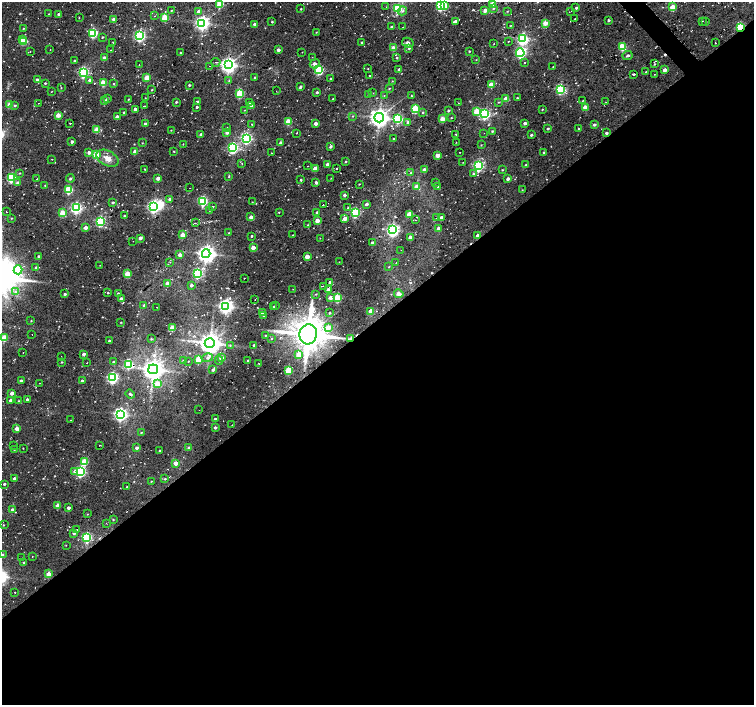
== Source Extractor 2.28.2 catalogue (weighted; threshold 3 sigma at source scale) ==
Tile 15 of 4 x 4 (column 3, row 4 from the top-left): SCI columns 3012-4514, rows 224-1628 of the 6037 x 5999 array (HDU 1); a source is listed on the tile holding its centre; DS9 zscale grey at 2 x 2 block average (1 PNG px = mean of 2 x 2 image px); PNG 756 x 707 px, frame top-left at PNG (2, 2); each listed source drawn as its Kron ellipse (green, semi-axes under 4 px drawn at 4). Shown black and unused: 55% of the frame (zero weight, under 2 of 3 exposures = <1% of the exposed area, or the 3 px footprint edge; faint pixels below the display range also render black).
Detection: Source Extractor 2.28.2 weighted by HDU 2 'WHT'; one run over the whole footprint, this tile lists its part. Background 0.0536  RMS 0.0087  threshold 0.0391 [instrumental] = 3 sigma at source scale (4.5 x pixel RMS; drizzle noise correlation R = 1.50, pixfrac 1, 0.0396/0.0396 arcsec/px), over >= 5 px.
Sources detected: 400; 2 inside a brighter object's white glare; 11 cosmic-ray / hot-pixel residue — neither listed nor drawn; the other 387 listed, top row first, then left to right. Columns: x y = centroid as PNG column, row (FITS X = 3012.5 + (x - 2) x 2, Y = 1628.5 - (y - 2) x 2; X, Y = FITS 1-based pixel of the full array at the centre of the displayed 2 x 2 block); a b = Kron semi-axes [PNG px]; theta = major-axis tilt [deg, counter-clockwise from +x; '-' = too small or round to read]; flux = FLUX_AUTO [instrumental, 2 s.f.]
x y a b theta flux
493 3 3 3 - 21
220 4 3 3 - 79
440 6 3 3 - 160
445 6 3 3 - 53
386 7 2 2 - 1.9
673 7 3 3 - 35
398 8 3 3 - 140
576 8 4 3 - 3.1
301 9 2 2 - 1.5
493 9 3 3 - 2.2
171 10 2 2 - 1.2
485 10 3 2 - 17
199 11 3 2 - 16
402 11 4 3 - 3.4
507 11 3 2 - 1.3
571 11 2 2 - 0.73
49 14 2 2 - 0.81
58 14 2 2 - 2.6
155 16 2 2 - 1.1
79 17 3 2 - 0.97
165 17 3 3 - 66
114 19 3 3 - 17
575 19 2 2 - 1.2
608 20 2 2 - 3.7
455 21 4 2 - 8.2
702 21 2 2 - 1.3
272 22 3 2 - 1.6
706 22 2 2 - 0.98
202 23 4 4 - 630
545 23 3 2 - 28
255 24 2 2 - 7.9
510 26 2 2 - 1.1
391 27 3 2 - 3.2
403 27 2 2 - 0.68
740 27 3 2 - 110
23 28 3 2 - 1.4
316 32 2 2 - 0.96
93 33 3 3 - 170
140 36 4 3 - 330
102 37 2 2 - 1.6
523 39 4 3 - 330
23 40 3 3 - 36
508 41 3 2 - 0.81
24 42 3 2 - 39
113 42 3 2 - 0.73
362 43 2 2 - 3
408 43 6 4 -28 5.7
715 43 2 2 - 0.87
494 44 2 2 - 1.3
622 47 3 3 - 74
393 48 3 2 - 31
409 48 3 2 - 1.9
50 49 2 2 - 0.75
111 50 3 2 - 0.68
278 50 2 2 - 8.5
469 51 3 2 - 1.6
30 52 2 2 - 0.73
302 52 2 2 - 0.57
180 53 2 2 - 2.2
520 53 4 4 - 270
627 55 5 3 - 4
312 57 2 2 - 0.62
397 57 3 3 - 1.9
104 58 2 2 - 15
476 60 2 2 - 0.77
75 61 2 2 - 3.7
216 62 4 2 - 2.3
524 62 2 2 - 3
315 64 5 4 - 7.4
654 64 2 2 - 1.7
139 65 2 2 - 0.58
228 65 4 4 - 830
209 66 2 2 - 0.66
553 66 2 2 - 0.62
368 69 2 2 - 0.93
399 69 3 2 - 4.4
319 70 3 3 - 140
664 70 3 2 - 12
83 72 3 3 - 300
646 72 3 2 - 1.6
633 74 3 2 - 3.2
654 74 2 2 - 0.63
370 76 2 2 - 1.7
147 78 3 3 - 46
254 78 2 2 - 2.5
330 79 2 2 - 1.6
37 80 2 2 - 7.1
89 80 3 3 - 4.3
229 81 3 3 - 2
392 81 2 2 - 0.9
45 83 2 2 - 2.3
103 83 3 3 - 46
114 83 3 3 - 1.5
189 85 2 2 - 3
491 85 3 2 - 35
300 87 4 3 - 2.9
61 88 2 2 - 1.1
389 89 3 2 - 1.4
560 89 3 3 - 240
152 90 2 2 - 1.7
276 91 2 2 - 0.61
51 92 2 2 - 0.84
317 92 2 2 - 4.4
240 93 3 3 - 110
373 93 2 2 - 0.81
369 95 3 2 - 1.6
384 95 2 2 - 1.1
411 96 2 2 - 1.2
107 98 2 2 - 2.4
145 98 2 2 - 0.75
517 98 2 2 - 1.8
128 99 3 2 - 1
333 99 2 2 - 1.2
506 99 3 2 - 22
105 101 3 2 - 10
583 101 2 2 - 0.88
176 102 2 2 - 2.5
197 102 2 2 - 5
499 102 3 2 - 1.4
606 102 2 2 - 0.75
39 103 2 2 - 0.69
250 103 3 2 - 2.4
458 103 2 2 - 0.57
9 105 3 2 - 34
15 106 3 3 - 2.6
144 106 2 2 - 1.1
252 106 3 2 - 12
197 107 2 2 - 3.6
585 107 3 3 - 25
135 109 3 2 - 11
415 109 3 3 - 110
542 109 2 2 - 1.2
244 110 2 2 - 1
448 111 2 2 - 3.5
477 111 4 3 - 61
124 112 2 2 - 3.9
422 113 2 2 - 2.2
484 114 4 3 - 290
58 115 3 2 - 31
353 116 3 2 - 1.2
117 117 2 2 - 20
379 118 5 4 - 1300
451 118 2 2 - 1.1
398 119 3 3 - 150
442 119 3 3 - 34
288 122 3 3 - 56
408 122 4 3 - 5.7
316 123 3 3 - 8.4
525 123 2 2 - 7.6
70 124 2 2 - 0.88
145 124 2 2 - 6.4
252 124 2 2 - 1.7
594 125 3 3 - 4.1
227 127 2 2 - 0.82
548 128 2 2 - 2
578 129 2 2 - 1.5
97 130 3 2 - 45
171 130 2 2 - 0.86
492 131 3 2 - 2.5
227 132 3 2 - 11
296 133 2 2 - 1.1
484 133 2 2 - 1.4
606 133 2 2 - 4.8
456 134 2 2 - 1.1
201 135 2 2 - 7
531 135 2 2 - 3.9
246 138 4 4 - 340
393 139 3 2 - 1.6
72 142 3 3 - 3.4
142 143 2 2 - 0.98
281 143 2 2 - 10
456 143 2 2 - 0.57
183 144 2 2 - 1.5
481 145 3 2 - 0.97
330 147 4 3 - 3.5
233 148 4 3 - 270
174 151 2 2 - 1.2
89 152 3 2 - 9.2
135 152 3 3 - 15
460 152 2 2 - 0.98
271 153 2 2 - 1.1
544 153 3 2 - 3.3
96 155 3 3 - 64
437 155 3 2 - 30
108 158 12 7 -28 18
52 159 2 2 - 0.94
346 162 2 2 - 1.7
463 162 2 2 - 0.65
242 164 3 2 - 1.2
327 164 2 2 - 7.4
526 165 2 2 - 1.9
308 166 2 2 - 0.59
478 166 3 3 - 260
337 168 2 2 - 2.2
144 169 2 2 - 0.99
315 169 3 3 - 19
424 170 2 2 - 12
502 170 3 2 - 1.3
20 173 2 2 - 1.2
410 173 4 3 - 2.3
473 174 3 2 - 2.2
229 176 3 2 - 1.4
11 178 3 3 - 170
70 178 4 3 - 2.4
158 178 3 2 - 13
331 178 2 2 - 0.69
37 179 2 2 - 1
508 179 3 2 - 6.9
301 180 2 2 - 2.2
18 183 3 3 - 7.4
316 183 2 2 - 6
435 183 2 2 - 1.2
359 184 2 2 - 1.1
45 185 2 2 - 1.3
416 186 3 3 - 13
438 187 2 2 - 2.5
190 188 2 2 - 0.52
69 190 3 3 - 120
522 190 2 2 - 0.78
344 195 2 2 - 5.9
170 199 3 3 - 6.3
203 201 3 3 - 200
113 202 2 2 - 2.8
252 202 2 2 - 0.66
366 204 3 2 - 7.1
323 205 2 2 - 1.2
213 206 2 2 - 1.1
153 207 4 3 - 490
76 208 4 3 - 340
348 208 3 2 - 2.1
209 210 2 2 - 0.75
6 211 3 2 - 1.4
62 213 3 3 - 53
279 213 3 2 - 0.99
317 213 2 2 - 3.9
355 213 3 3 - 210
409 214 3 3 - 34
124 216 3 2 - 2.1
251 217 3 3 - 11
441 217 2 2 - 10
11 218 2 2 - 1.4
345 218 3 3 - 19
437 218 2 2 - 0.73
317 220 3 3 - 25
415 220 2 2 - 0.63
100 221 3 3 - 250
195 223 3 2 - 1.1
308 225 2 2 - 1.7
86 228 3 3 - 11
438 229 3 3 - 9.7
393 230 4 4 - 470
229 233 2 2 - 1.1
183 235 3 2 - 35
293 235 2 2 - 0.72
252 236 2 2 - 2.2
478 236 3 2 - 13
410 237 3 3 - 14
140 238 2 2 - 7.9
320 238 2 2 - 0.61
133 241 2 2 - 0.6
372 243 2 2 - 7.9
253 247 3 3 - 16
401 250 2 2 - 1.1
206 254 4 4 - 1000
180 255 3 2 - 13
38 256 2 2 - 4.3
307 257 3 3 - 33
170 262 2 2 - 0.89
339 262 2 2 - 0.83
396 263 2 2 - 0.59
100 265 2 2 - 0.66
389 267 3 2 - 1.1
36 268 2 2 - 10
18 270 4 4 - 100
197 273 3 3 - 250
127 274 3 3 - 52
244 278 2 2 - 0.63
330 282 3 2 - 9.3
167 284 3 2 - 23
191 285 2 2 - 6.7
324 286 3 2 - 1.1
293 289 2 2 - 0.62
328 290 3 2 - 11
15 292 4 3 - 4.2
108 293 2 2 - 1.6
118 293 3 3 - 2.1
65 294 2 2 - 3.6
316 294 3 2 - 1.4
399 294 5 3 - 15
331 298 3 3 - 15
337 298 3 3 - 110
121 299 3 3 - 8.3
255 299 2 2 - 0.55
144 305 2 2 - 4.4
276 305 2 2 - 0.52
226 306 4 4 - 730
157 307 2 2 - 0.62
274 307 2 2 - 1.3
371 311 3 2 - 25
262 313 3 3 - 7.5
329 313 2 2 - 1.9
264 316 2 2 - 2.1
31 321 2 2 - 1.1
121 322 3 2 - 1
172 328 3 3 - 45
328 328 3 3 - 28
32 334 2 2 - 0.63
308 334 10 8 77 4700
265 335 2 2 - 1.1
4 338 3 3 - 63
271 338 3 2 - 1.7
351 338 4 2 - 35
151 339 3 2 - 1.7
109 341 2 2 - 3.3
210 343 5 5 - 2000
230 345 3 2 - 1.5
254 345 2 2 - 2.8
23 352 2 2 - 0.57
84 354 2 2 - 8
299 354 3 3 - 41
61 356 2 2 - 0.49
207 358 6 3 12 4.9
222 358 3 3 - 17
199 359 3 3 - 65
183 360 3 2 - 1.3
219 360 4 3 - 2.4
248 360 2 2 - 2.1
188 361 2 2 - 1.2
62 362 2 2 - 1.9
113 362 2 2 - 2.5
87 363 2 2 - 0.98
258 363 2 2 - 0.71
129 364 3 3 - 130
153 369 5 5 - 1800
213 370 3 2 - 4.9
289 370 3 3 - 79
112 377 4 3 - 370
21 381 2 2 - 7.4
82 381 3 2 - 7.6
40 383 2 2 - 0.72
157 384 3 3 - 24
12 393 2 2 - 14
130 394 5 3 - 3.3
11 400 2 2 - 8.7
27 400 2 2 - 7.5
18 401 2 2 - 1.7
199 410 2 2 - 0.65
120 414 4 4 - 510
215 419 2 2 - 4.3
71 420 2 2 - 0.89
232 425 2 2 - 0.78
215 427 3 2 - 4.6
17 429 3 2 - 26
141 432 3 2 - 1.9
14 445 2 2 - 0.7
99 445 2 2 - 0.67
23 448 2 2 - 1
137 448 3 2 - 6.7
189 448 3 3 - 5.3
14 449 3 2 - 1.5
160 451 2 2 - 2.1
84 462 3 3 - 69
176 463 3 2 - 17
75 471 3 3 - 9
80 471 4 3 - 270
14 479 2 2 - 8
165 479 3 3 - 1.8
151 481 2 2 - 1.1
4 484 2 2 - 3.1
127 487 2 2 - 0.88
58 505 3 2 - 24
68 508 2 2 - 7
12 510 2 2 - 8.4
87 514 3 2 - 1.4
113 519 2 2 - 1.5
106 523 2 2 - 0.87
3 525 3 2 - 1.2
77 530 2 2 - 0.78
74 533 3 2 - 6.5
87 537 4 3 - 180
66 545 2 2 - 0.73
3 555 3 2 - 1.9
32 556 2 2 - 0.7
22 558 3 2 - 1.2
24 562 2 2 - 2
49 574 3 3 - 33
15 593 2 2 - 0.84
Overlapping masked pixels (flux is a lower limit): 4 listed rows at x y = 740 27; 478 236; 308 334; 351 338
Isophote crosses this tile's border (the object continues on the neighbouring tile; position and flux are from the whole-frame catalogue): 4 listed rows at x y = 493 3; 220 4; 440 6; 4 338
Diffuse or blended objects may show on this block-average render without a row.